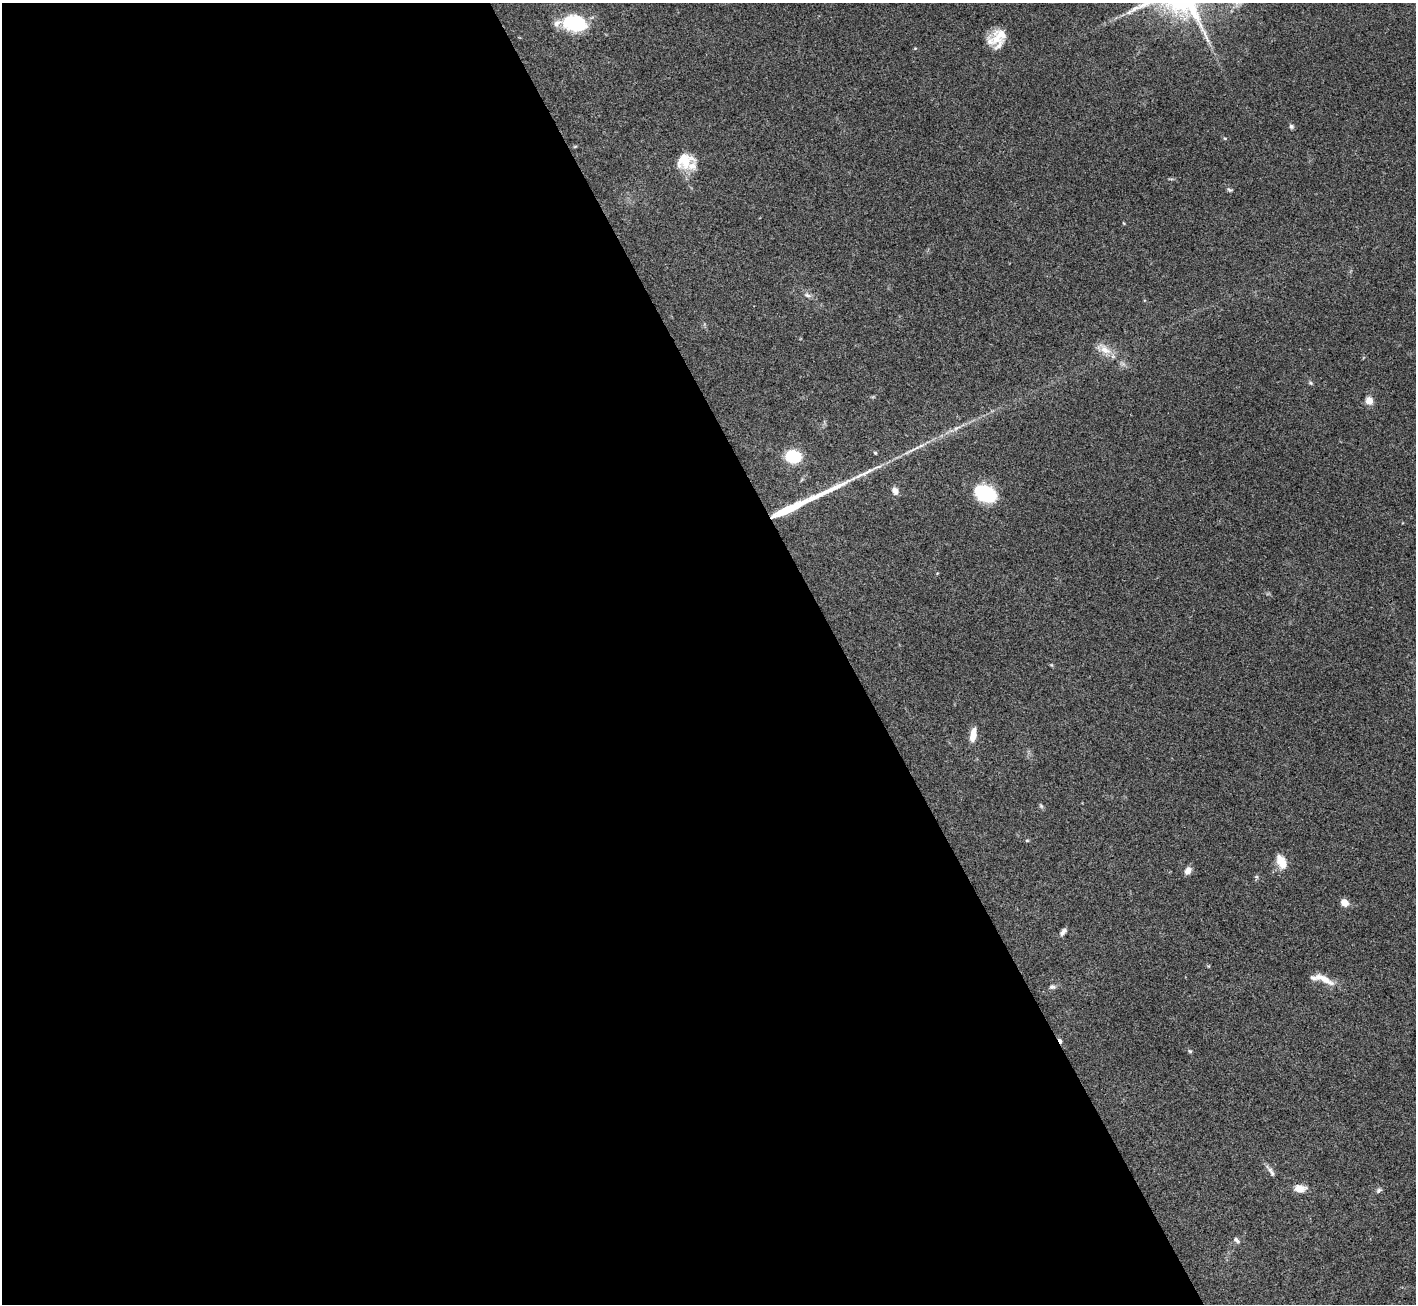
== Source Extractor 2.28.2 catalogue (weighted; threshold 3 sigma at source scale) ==
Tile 9 of 4 x 4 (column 1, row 3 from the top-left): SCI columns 5-1418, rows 1590-2891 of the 5663 x 5651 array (HDU 1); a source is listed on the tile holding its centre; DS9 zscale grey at full resolution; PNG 1418 x 1306 px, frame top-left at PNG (2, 3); no overlay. Shown black and unused: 60% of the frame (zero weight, under 3 of 4 exposures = <1% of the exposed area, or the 3 px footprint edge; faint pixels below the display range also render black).
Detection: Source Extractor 2.28.2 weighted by HDU 2 'WHT'; one run over the whole footprint, this tile lists its part. Background 0.0954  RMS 0.0061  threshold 0.0276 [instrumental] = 3 sigma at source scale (4.5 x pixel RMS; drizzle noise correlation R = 1.50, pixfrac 1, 0.05/0.05 arcsec/px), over >= 5 px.
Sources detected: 37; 1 cosmic-ray / hot-pixel residue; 1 long thin detection or spike segment (spike, bleed or trail) — not listed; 5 inside a brighter listed object's ellipse — not listed separately; the other 30 listed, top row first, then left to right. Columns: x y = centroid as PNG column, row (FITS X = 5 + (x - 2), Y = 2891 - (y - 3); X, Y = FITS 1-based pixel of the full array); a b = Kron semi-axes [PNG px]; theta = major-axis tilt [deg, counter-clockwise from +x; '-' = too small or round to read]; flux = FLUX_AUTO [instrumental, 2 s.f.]
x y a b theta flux
574 23 25 17 -7 31
996 39 25 15 -64 12
1291 126 6 5 - 1.3
575 146 5 3 - 0.61
692 166 27 23 70 9.6
1229 190 9 3 -21 0.88
1123 223 5 3 - 0.5
807 295 10 5 -15 1.9
1105 350 19 11 -38 6.9
1311 383 6 4 -70 0.84
1369 401 9 8 - 4.9
875 453 4 3 - 0.79
794 456 14 12 -13 22
895 491 8 7 - 3.6
985 493 18 13 -21 47
789 509 34 6 25 24
973 734 14 6 81 6.7
1041 806 6 5 - 1
1027 840 6 4 0 0.64
1282 862 17 10 -63 9.4
1188 870 9 7 53 3.3
1344 903 9 8 - 4.2
1063 932 10 5 49 2.2
1324 979 25 8 -32 7.4
1052 987 9 6 -2 1.8
1190 1051 5 4 - 0.83
1271 1171 19 5 -57 2.5
1300 1188 13 9 -5 6.1
1379 1190 8 5 28 1.4
1236 1240 10 5 -46 1.7
Overlapping masked pixels (flux is a lower limit): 1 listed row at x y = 789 509